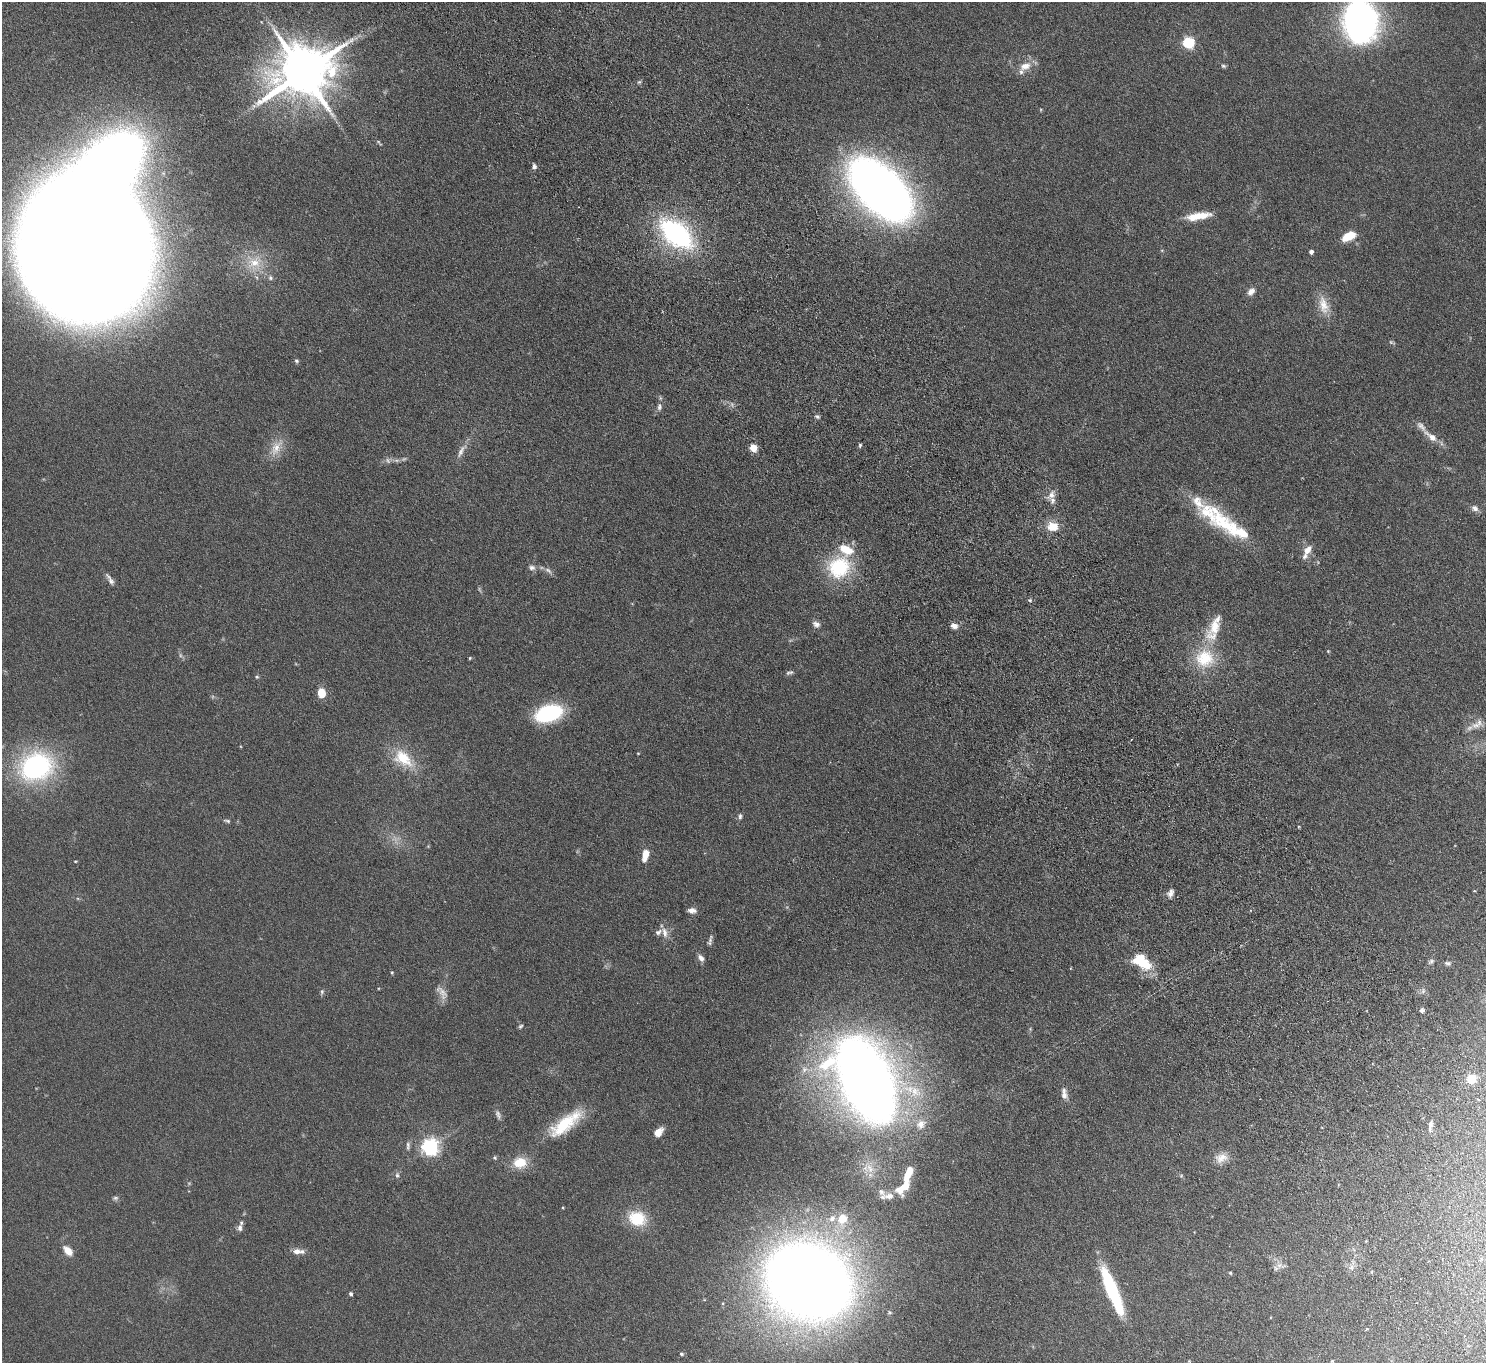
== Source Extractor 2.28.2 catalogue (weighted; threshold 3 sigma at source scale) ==
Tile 6 of 4 x 4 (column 2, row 2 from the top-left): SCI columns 1536-3019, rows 2926-4286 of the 6036 x 5989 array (HDU 1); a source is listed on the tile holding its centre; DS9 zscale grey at full resolution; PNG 1488 x 1365 px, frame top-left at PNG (2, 2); no overlay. Shown black and unused: <1% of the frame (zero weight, under 4 of 8 exposures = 3% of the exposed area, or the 3 px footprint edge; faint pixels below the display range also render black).
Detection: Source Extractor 2.28.2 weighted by HDU 2 'WHT'; one run over the whole footprint, this tile lists its part. Background 0.122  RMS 0.0068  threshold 0.0279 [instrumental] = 3 sigma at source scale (4.09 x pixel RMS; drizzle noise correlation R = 1.36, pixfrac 0.8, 0.05/0.05 arcsec/px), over >= 5 px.
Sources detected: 126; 9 too faint to see at this stretch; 1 inside a brighter object's white glare — not listed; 19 inside a brighter listed object's ellipse — not listed separately; the other 97 listed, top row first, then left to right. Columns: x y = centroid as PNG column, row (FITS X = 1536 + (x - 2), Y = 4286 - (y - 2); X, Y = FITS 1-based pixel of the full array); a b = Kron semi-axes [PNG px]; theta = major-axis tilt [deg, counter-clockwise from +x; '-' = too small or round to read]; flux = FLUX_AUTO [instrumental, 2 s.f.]
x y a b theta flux
1360 21 32 23 -85 280
1188 42 6 5 - 66
1025 66 18 11 24 7.4
1223 66 6 5 - 1.1
303 72 16 14 23 3900
639 82 6 4 43 0.9
379 142 10 3 -51 0.84
534 166 6 5 - 1.9
880 189 51 29 -45 660
1199 216 29 8 9 13
676 234 43 25 -39 91
1349 236 13 7 26 14
87 250 116 104 -52 2400
1311 252 4 4 - 2.2
254 262 25 17 33 15
270 278 7 6 - 1.6
1251 292 11 8 49 3.4
1324 305 27 13 -74 11
1391 342 9 4 -22 0.96
297 361 6 5 - 1.1
659 407 12 7 86 2.5
817 416 7 5 -27 1.3
1431 437 24 8 -37 6.9
860 445 5 4 - 0.92
276 448 27 12 63 9.7
753 448 5 5 - 16
461 451 22 7 61 4.5
1051 495 12 8 55 3.9
1475 508 10 8 -29 2.7
1208 513 46 24 -51 31
1053 526 14 11 0 10
1307 550 14 9 52 5
839 567 30 26 34 39
532 568 10 7 -4 2.4
110 579 18 5 -57 2.9
1030 600 6 5 - 0.99
816 624 10 8 -28 2.6
954 626 8 7 - 3.6
1215 627 24 15 79 12
1328 651 3 3 - 0.53
470 658 4 4 - 0.61
1205 658 28 27 - 27
789 672 11 5 16 1.5
257 677 6 4 20 0.83
322 693 9 7 -77 10
548 713 25 15 16 59
1476 725 17 9 1 5.6
638 753 4 3 - 0.38
403 758 31 19 -39 21
36 766 33 25 20 110
740 816 8 5 -86 1.3
227 821 10 4 -10 1.3
645 855 12 7 77 7.8
75 861 4 3 - 0.49
1170 893 11 7 64 3
692 910 9 6 -7 3
664 933 16 7 -76 4.4
710 941 13 4 75 1.7
701 958 9 6 -50 2.7
1431 961 9 5 33 1.4
1448 963 8 6 -5 1.5
1147 965 14 12 71 9.8
392 972 5 4 - 0.6
322 992 8 4 71 1.1
1422 1010 6 5 - 1.6
520 1026 6 4 40 0.97
1471 1078 5 5 - 32
866 1079 74 44 -63 730
1064 1094 16 8 -84 4.2
565 1124 47 15 37 29
921 1124 13 11 45 5.1
1431 1124 10 5 80 2.4
658 1132 10 7 51 5.6
408 1146 13 5 88 1.9
430 1147 6 6 - 240
495 1158 6 5 - 0.84
1221 1158 18 12 17 6.9
520 1163 14 11 6 13
870 1168 15 9 -61 6.2
397 1175 8 5 -90 1.4
1181 1175 6 3 20 0.69
904 1187 23 11 42 12
881 1192 12 9 -42 3.4
115 1198 8 5 9 1.3
637 1218 23 18 -15 19
842 1219 14 12 66 11
240 1228 10 6 88 2.2
68 1251 11 7 -47 6.7
297 1251 10 7 0 3.7
1279 1265 8 7 - 2.7
1230 1273 4 4 - 0.8
808 1282 63 52 -28 1100
1112 1291 44 9 -68 65
351 1294 5 4 - 1.1
681 1354 6 5 - 1.1
1189 1361 4 3 - 0.4
1332 1361 3 3 - 0.52
Isophote crosses this tile's border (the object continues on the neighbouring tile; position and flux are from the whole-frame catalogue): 2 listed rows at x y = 1360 21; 87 250